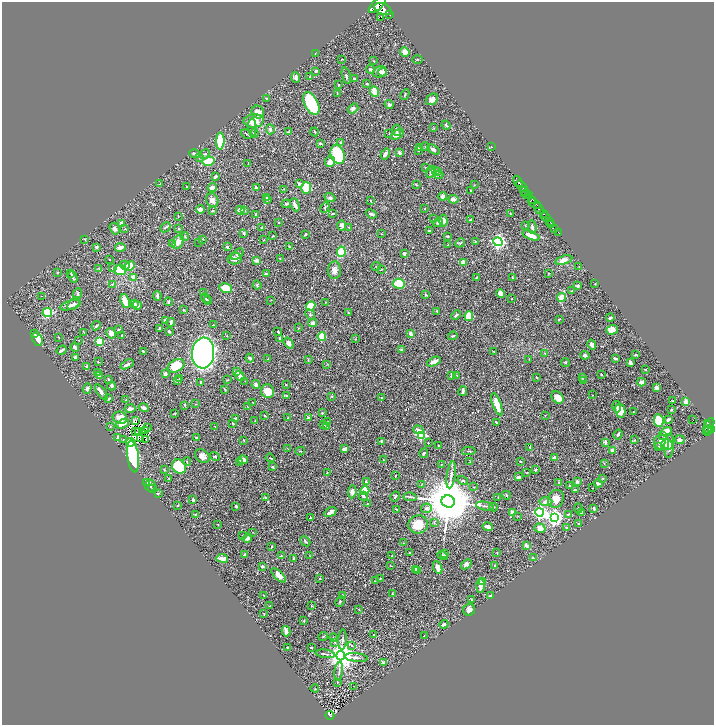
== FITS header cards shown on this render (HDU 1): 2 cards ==
NAXIS1  =                 1424
NAXIS2  =                 1445

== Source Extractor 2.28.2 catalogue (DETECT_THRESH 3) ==
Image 1424 x 1445 px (HDU 1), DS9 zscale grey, zoomed out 1/2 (1 PNG px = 2 x 2 image px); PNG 716 x 727 px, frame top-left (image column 1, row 1445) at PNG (2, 2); each listed source drawn as its Kron ellipse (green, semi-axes under 4 px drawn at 4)
Background 0.566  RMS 0.017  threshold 0.0519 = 3 sigma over >= 5 px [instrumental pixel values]
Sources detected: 609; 54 cannot appear on this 1/2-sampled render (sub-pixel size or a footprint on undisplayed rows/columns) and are neither listed nor drawn; of the other 555, the 500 brightest by FLUX_AUTO listed and drawn (55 fainter detections omitted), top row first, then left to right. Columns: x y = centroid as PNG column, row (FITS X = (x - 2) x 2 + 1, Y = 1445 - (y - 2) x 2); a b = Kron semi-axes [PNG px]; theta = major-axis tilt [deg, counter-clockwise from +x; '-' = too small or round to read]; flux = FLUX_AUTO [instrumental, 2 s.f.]
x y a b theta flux
377 5 10 5 44 5000
383 9 9 5 -23 5100
389 15 2 1 - 78
381 17 2 1 - 1.7
405 52 5 4 - 25
315 53 3 2 - 2.1
342 59 3 2 - 1.3
417 59 5 2 - 2.4
374 61 2 2 - 1.7
370 69 4 3 - 4.2
316 71 3 2 - 3.6
380 72 7 5 17 16
382 72 4 3 - 8.1
310 76 3 2 - 2.6
346 76 8 3 -77 4.6
296 77 5 4 - 7.9
355 79 3 3 - 5.8
367 84 2 2 - 11
339 85 3 2 - 2.2
375 91 5 4 - 48
337 93 3 2 - 1.8
405 94 5 2 - 3.2
266 98 3 2 - 2.1
432 99 7 5 40 14
311 103 12 6 -62 160
389 104 5 4 - 6.7
353 108 5 4 - 9.2
258 112 7 6 - 33
254 121 10 6 6 55
446 125 4 3 - 5
252 127 8 4 -86 8.5
434 128 3 2 - 1.5
270 129 5 3 - 8
397 130 5 3 - 4.5
289 132 3 2 - 1.8
315 132 4 2 - 3
254 133 4 3 - 4
247 134 6 2 -31 3.2
389 134 2 1 - 1.3
397 134 7 4 36 15
220 141 8 4 88 130
341 142 3 3 - 4.4
320 144 4 3 - 6
425 147 4 3 - 3.8
491 147 2 2 - 1.3
419 148 4 3 - 4.4
433 149 7 3 -33 11
418 151 2 2 - 2
399 153 4 3 - 6.3
195 154 5 3 - 10
205 154 5 3 - 5
338 154 10 7 -72 170
385 154 6 3 57 11
200 157 4 3 - 10
208 161 6 3 14 91
330 162 5 5 - 37
248 163 3 2 - 1.9
426 168 2 2 - 2.7
435 170 3 3 - 5.1
431 172 6 3 71 8.3
438 172 4 3 - 3.3
439 175 4 3 - 3.4
215 177 4 2 - 8.4
518 181 6 2 -57 1500
160 184 4 2 - 3
299 184 4 4 - 8.3
416 185 3 2 - 2.1
474 185 2 2 - 1.3
522 186 6 2 -49 1100
186 187 3 2 - 1.5
256 187 3 2 - 8.5
212 188 4 3 - 17
306 188 5 5 - 89
284 189 3 2 - 1.5
470 191 3 2 - 1.7
525 191 4 2 - 370
526 194 4 2 - 510
443 196 4 4 - 8
529 196 4 2 - 470
266 197 3 2 - 2.3
330 197 5 4 - 7
267 199 3 3 - 7.3
453 199 5 3 - 19
212 200 7 6 - 14
370 200 3 2 - 1.9
533 200 3 2 - 380
534 203 7 3 -30 1100
286 204 4 3 - 5.6
295 205 7 2 -65 17
325 207 5 3 - 3.9
200 209 4 3 - 17
425 209 2 2 - 4.2
539 209 6 3 -55 2600
240 210 4 3 - 20
244 210 3 3 - 4.3
212 211 3 2 - 2
543 213 2 2 - 510
256 214 3 2 - 3.7
332 214 3 2 - 3.5
371 214 6 3 -23 9.7
510 214 3 2 - 1.6
178 216 2 1 - 1.8
546 217 5 2 - 1300
434 219 2 2 - 1.3
470 220 2 2 - 3.4
443 221 6 4 -84 18
549 221 3 1 - 240
279 222 2 2 - 1.4
438 223 5 3 - 7.4
122 224 4 3 - 16
342 225 5 4 - 16
525 225 3 2 - 1.3
552 225 2 2 - 81
165 227 5 3 - 4.3
262 227 3 2 - 2.5
348 227 2 2 - 1.3
532 227 7 3 -83 7.4
179 228 3 2 - 4.6
555 228 2 1 - 40
115 229 6 4 -56 9
125 229 3 3 - 1.9
429 231 4 2 - 2.3
558 232 3 1 - 12
244 233 3 3 - 7.1
305 234 3 2 - 4.7
381 234 2 1 - 1.3
531 235 9 3 -20 36
185 236 4 3 - 3.4
273 236 2 2 - 1.9
448 236 2 2 - 4.3
85 239 3 2 - 2.7
202 239 3 3 - 2.2
264 240 2 2 - 1.3
476 241 3 3 - 2.3
178 242 7 5 66 22
199 242 2 2 - 1.6
498 242 5 4 - 850
460 243 5 3 - 3.9
173 244 4 3 - 2.7
448 245 2 2 - 2.1
289 246 4 2 - 3.1
96 247 3 3 - 6
120 247 5 3 - 22
227 247 3 2 - 3.6
341 252 5 4 - 81
404 253 3 3 - 7.1
238 254 7 4 41 6.4
110 259 2 2 - 3.2
234 259 7 5 11 14
280 259 2 2 - 1.7
256 260 2 2 - 37
564 260 9 4 16 22
463 262 4 3 - 26
125 265 5 4 - 6.2
129 266 5 4 - 52
376 266 5 2 - 2.3
579 266 2 2 - 1.7
112 268 3 2 - 2.4
99 269 4 2 - 2.1
381 269 3 2 - 1.6
120 270 6 5 - 81
334 270 9 6 -88 17
57 272 3 2 - 1.5
71 273 2 2 - 2.1
548 273 3 2 - 1.5
266 274 4 3 - 5.4
73 277 6 2 -63 7.9
134 277 4 3 - 25
476 277 4 2 - 2
512 278 2 2 - 2.7
595 283 3 2 - 1.3
112 284 2 2 - 1.3
399 284 6 5 - 83
257 285 5 3 - 3.8
578 285 3 3 - 8.9
226 288 6 4 -12 76
572 291 3 2 - 1.7
78 293 5 4 - 5.3
204 293 3 2 - 3.3
501 293 4 4 - 19
426 295 4 3 - 2.8
41 296 2 1 - 5.5
157 296 5 2 - 7.4
561 297 4 3 - 39
206 298 5 3 - 3.9
512 298 2 2 - 1.2
208 300 4 2 - 2.5
271 300 2 2 - 1.2
125 301 7 4 -71 57
168 302 4 3 - 6.8
325 302 2 2 - 1.6
74 304 7 5 46 7.9
134 304 4 3 - 6.6
70 305 11 4 16 11
137 305 4 3 - 14
311 306 5 4 - 78
183 310 2 2 - 5
437 311 2 2 - 4.9
47 312 5 4 - 170
348 313 2 2 - 2.2
310 315 5 4 - 5.2
456 315 5 3 - 6.7
469 316 5 4 - 78
610 318 4 2 - 8
559 319 3 2 - 3.1
165 320 4 3 - 7.1
171 322 4 2 - 6.5
313 323 4 4 - 13
213 325 3 2 - 1.7
96 326 5 3 - 5.5
299 328 3 2 - 1.4
118 329 3 2 - 2.6
160 329 4 3 - 5.5
612 330 6 4 16 24
84 332 2 2 - 1.2
169 332 3 2 - 6.5
278 332 2 2 - 3.5
111 333 5 4 - 19
35 334 3 3 - 2.8
410 334 4 3 - 15
122 335 2 2 - 2.9
227 336 2 2 - 1.8
322 336 4 4 - 99
453 336 5 2 - 3.4
59 337 3 2 - 1.6
279 338 2 2 - 7.7
37 339 7 5 -62 47
356 339 3 2 - 1.3
78 340 2 2 - 1.6
99 341 4 3 - 86
289 343 6 4 -54 11
592 344 5 4 - 15
75 347 4 2 - 8.4
402 349 3 2 - 5.6
62 350 5 2 - 8.1
493 351 3 2 - 1.4
143 352 3 2 - 6.2
203 353 15 11 86 2100
545 353 3 3 - 2.5
585 355 4 3 - 8.1
635 355 3 2 - 3.7
75 357 3 2 - 8.5
250 358 4 4 - 5.7
615 358 3 2 - 8.5
268 359 2 2 - 5.6
529 359 2 2 - 1.9
308 360 3 2 - 2.7
98 362 2 2 - 4.3
434 362 7 3 26 18
565 362 4 3 - 2.7
630 363 4 2 - 14
127 364 7 2 28 7.5
327 365 4 1 - 1.6
87 366 2 2 - 13
176 366 9 6 29 97
645 369 3 2 - 2.2
237 371 3 3 - 12
98 372 4 2 - 3.2
165 374 3 2 - 11
601 374 3 2 - 3.3
451 375 4 2 - 5.3
456 375 2 2 - 1.2
99 376 3 3 - 3.1
240 376 5 4 - 18
537 377 4 2 - 2.1
582 378 3 3 - 2.1
108 379 3 2 - 2.3
179 379 3 2 - 1.6
177 380 4 3 - 9.5
227 380 2 1 - 2.1
584 380 4 2 - 2.4
245 381 2 2 - 1.4
201 382 3 2 - 3.3
641 382 4 3 - 16
256 385 4 3 - 8.6
286 385 2 2 - 1.4
112 386 4 3 - 6.1
87 388 5 4 - 5.9
657 388 3 3 - 13
225 390 4 2 - 2.1
268 391 7 6 - 40
463 391 5 3 - 10
101 392 9 4 -53 13
286 395 3 3 - 2.8
592 395 2 1 - 2
331 397 4 2 - 1.8
558 397 7 5 -42 29
108 398 4 3 - 4.6
382 398 3 3 - 2.4
126 400 3 2 - 2.4
673 401 2 2 - 2.2
686 401 4 3 - 16
253 402 2 2 - 1.8
196 404 3 2 - 1.4
497 404 12 3 -70 51
185 405 4 2 - 2.3
248 407 3 2 - 1.4
617 407 6 3 -80 3.8
144 408 5 2 - 12
130 409 5 3 - 14
671 410 2 2 - 4.5
620 411 7 5 -76 35
633 412 2 2 - 1.6
174 413 2 1 - 2.2
322 413 2 2 - 4.9
545 415 2 2 - 1.7
265 416 2 2 - 4.7
120 418 7 6 - 39
288 418 2 2 - 1.8
308 418 3 3 - 9.6
236 419 3 2 - 16
669 419 4 2 - 9.8
255 420 3 2 - 1.5
693 420 2 1 - 90
136 421 2 1 - 2.8
659 421 6 4 -82 110
328 422 3 2 - 2.6
496 422 3 2 - 2.8
233 423 3 2 - 2.8
707 423 3 2 - 200
123 424 6 3 24 27
323 424 3 2 - 2
110 426 3 2 - 1.4
215 426 3 2 - 1.6
709 426 8 2 62 210
326 427 3 3 - 6.7
148 428 2 1 - 1.7
146 430 2 1 - 1.9
418 430 5 3 - 16
708 430 3 1 - 190
712 430 4 3 - 430
666 431 6 3 19 43
707 431 5 3 - 320
135 432 2 1 - 1.9
139 432 2 1 - 3.6
618 434 5 3 - 6
421 435 3 3 - 330
662 436 4 3 - 2.8
118 438 4 2 - 7.4
197 438 3 2 - 3.1
140 439 2 1 - 1.2
123 440 3 2 - 1.2
146 440 3 2 - 2.9
243 440 3 2 - 2.1
634 440 4 2 - 1.8
680 440 5 4 - 9.6
381 441 3 2 - 3.6
131 442 5 3 - 35
605 442 4 3 - 7.7
661 442 8 7 - 35
428 443 2 2 - 1.8
438 445 3 2 - 1.8
667 445 6 5 - 14
659 446 3 2 - 2.9
669 446 12 5 86 21
530 447 2 2 - 3.4
288 448 4 2 - 1.9
344 449 3 2 - 18
612 450 3 2 - 22
300 451 5 2 - 2.4
468 451 7 3 -2 4.6
424 453 5 3 - 6.6
133 456 16 5 -83 390
202 456 8 6 -39 19
215 456 5 3 - 3.5
554 457 3 3 - 11
270 458 4 2 - 2.9
243 460 5 3 - 22
383 460 2 1 - 2.1
520 461 3 2 - 2.9
187 462 4 2 - 2.2
239 462 2 2 - 2
470 462 3 2 - 1.2
604 463 3 2 - 1.5
441 464 2 2 - 1.6
179 466 7 6 - 180
272 467 3 2 - 3.7
164 470 4 2 - 2.4
535 470 4 3 - 4.8
327 473 3 2 - 2.1
527 473 2 1 - 1.8
395 475 2 1 - 1.6
451 475 14 3 81 14
518 477 3 2 - 9.7
169 478 3 2 - 1.8
603 478 3 2 - 2.2
463 481 5 3 - 4.2
577 481 3 3 - 8.7
147 482 4 2 - 2.5
366 482 4 3 - 4.1
559 482 3 3 - 3
422 484 3 2 - 1.4
598 484 4 3 - 5.2
150 485 6 5 - 7.2
570 486 2 2 - 2.2
474 487 2 2 - 1.5
592 488 2 1 - 1.7
153 489 4 3 - 3.1
575 490 2 2 - 3.3
365 491 4 4 - 71
352 492 6 4 83 11
158 493 3 2 - 2.8
506 495 4 3 - 3.8
363 496 4 3 - 5.7
395 496 5 3 - 4.8
265 497 2 2 - 5.6
410 497 7 3 -7 4.6
498 497 3 2 - 1.4
556 499 9 7 67 34
193 500 3 2 - 9.9
448 501 7 6 - 26000
546 502 7 4 1 22
368 504 2 2 - 1.8
178 506 3 2 - 1.7
236 506 3 3 - 4.5
485 506 9 2 -10 5.6
494 507 4 3 - 2.4
426 508 5 5 - 8.7
578 508 5 2 - 3.1
594 508 3 2 - 5.5
396 509 2 2 - 2
330 512 7 3 32 14
512 512 4 3 - 14
540 512 4 4 - 910
582 512 4 2 - 3.5
195 514 3 2 - 2
568 514 3 3 - 3.1
518 516 3 2 - 1.4
310 518 2 2 - 4.8
554 518 4 4 - 1500
434 522 4 3 - 3.1
579 523 3 2 - 4.2
218 524 3 2 - 2
418 524 10 9 - 59
488 527 5 3 - 14
540 528 5 4 - 24
567 528 2 2 - 14
253 532 2 2 - 1.8
243 535 3 2 - 1.5
247 538 4 4 - 13
305 541 5 2 - 4
403 543 3 2 - 1.7
272 546 3 2 - 2.1
526 546 4 3 - 11
409 552 3 2 - 1.7
497 553 3 2 - 1.5
245 554 2 2 - 3.7
445 554 3 3 - 5.4
442 555 5 4 - 4.7
281 556 3 3 - 2.7
310 556 3 2 - 1.2
392 556 2 2 - 1.9
222 558 6 3 -7 32
294 558 3 2 - 5.3
533 558 4 3 - 2.9
466 564 6 4 39 8.7
495 565 2 2 - 2.9
262 566 4 3 - 5
391 566 3 1 - 1.3
438 568 7 4 -68 24
416 569 4 2 - 6.5
417 571 3 2 - 3.1
278 575 9 4 -44 20
320 578 3 3 - 2.6
380 578 3 2 - 1.9
375 581 4 1 - 1.4
482 581 2 2 - 5.9
480 586 7 3 87 25
392 593 2 2 - 2.3
263 595 2 2 - 1.4
342 595 4 2 - 2.8
490 596 3 2 - 7.9
472 600 3 2 - 2.2
340 602 5 3 - 4.5
270 606 2 2 - 1.8
312 606 3 2 - 1.7
359 609 2 2 - 1.5
469 610 6 6 - 12
264 614 2 2 - 1.9
304 621 3 2 - 2.8
444 624 4 2 - 8.8
286 631 5 3 - 15
374 635 3 2 - 1.7
424 636 2 2 - 1.3
323 637 4 3 - 3.8
334 638 4 2 - 2.6
342 640 10 3 85 7.7
335 642 3 3 - 2.9
352 645 3 3 - 4.6
288 647 3 2 - 2.9
311 647 2 2 - 2.8
325 654 9 2 -8 5.4
341 656 4 4 - 5000
356 657 11 3 -6 8.8
384 662 3 3 - 8
339 671 9 2 83 7.5
337 683 2 2 - 1.4
354 686 2 1 - 1.7
315 688 4 2 - 1.9
330 715 4 3 - 120
At the frame edge (FLAGS 8, measured only in part): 1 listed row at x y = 377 5
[55 fainter detections neither listed nor drawn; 54 sub-pixel or undisplayed-footprint detections neither listed nor drawn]